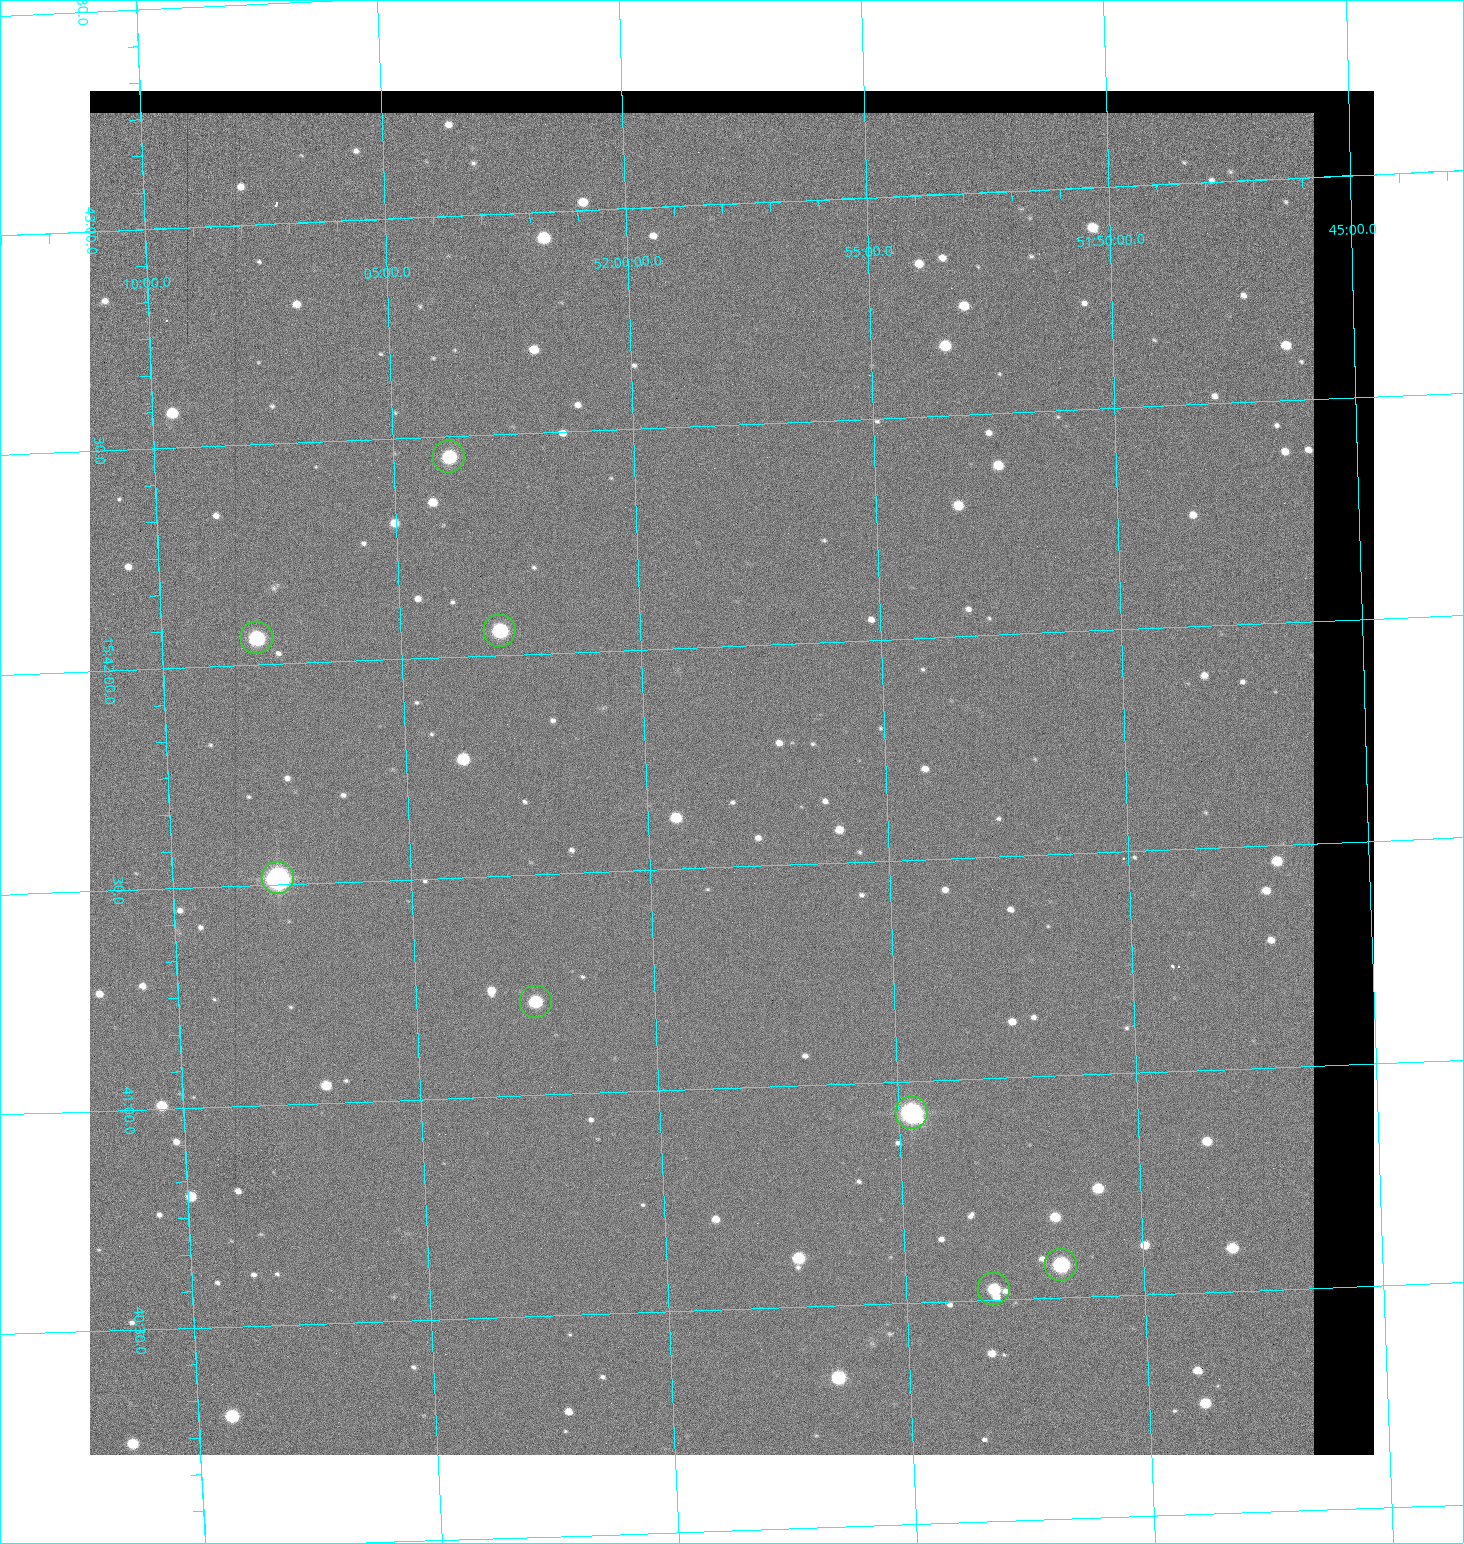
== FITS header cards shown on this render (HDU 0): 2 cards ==
NAXIS1  =                 1284 / length of data axis 1
NAXIS2  =                 1364 / length of data axis 2

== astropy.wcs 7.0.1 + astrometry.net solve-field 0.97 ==
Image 1284 x 1364 px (HDU 0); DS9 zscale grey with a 90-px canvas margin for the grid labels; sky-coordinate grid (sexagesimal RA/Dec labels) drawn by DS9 from the SOLVED WCS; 8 Tycho-2 reference stars matched to detected sources circled (green)
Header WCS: RA---TAN/DEC--TAN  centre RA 15:41:43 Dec +51:58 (235.43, +51.97 deg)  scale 1.26 arcsec/px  FOV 26.9' x 28.5'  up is +92 deg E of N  parity flipped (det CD > 0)
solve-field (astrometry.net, Tycho-2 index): VERIFIED the header's WCS against the Tycho-2 star catalogue (8 matches, 0 conflicts) and refined it, rather than solving blind
Solved WCS: RA---TAN-SIP/DEC--TAN-SIP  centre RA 15:41:43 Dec +51:58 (235.43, +51.97 deg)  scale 1.25 arcsec/px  FOV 26.8' x 28.5'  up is +92 deg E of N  parity flipped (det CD > 0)
The solver's refit moves the header's centre by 0.54 arcsec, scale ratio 0.9974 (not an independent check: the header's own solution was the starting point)
Tycho-2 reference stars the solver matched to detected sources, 8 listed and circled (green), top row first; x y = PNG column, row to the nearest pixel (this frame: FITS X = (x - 90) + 1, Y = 1364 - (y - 91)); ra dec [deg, ICRS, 3 dp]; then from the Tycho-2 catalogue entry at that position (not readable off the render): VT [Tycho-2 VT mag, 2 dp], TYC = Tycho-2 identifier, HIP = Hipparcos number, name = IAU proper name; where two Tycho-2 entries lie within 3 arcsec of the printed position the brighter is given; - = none
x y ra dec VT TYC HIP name
449 457 235.614 +52.064 11.61 3489-1132-1 - -
500 631 235.514 +52.049 11.19 3489-1407-1 - -
257 638 235.515 +52.133 11.12 3489-1380-1 - -
278 878 235.378 +52.130 9.31 3489-1322-1 76850 -
536 1002 235.303 +52.042 11.52 3489-958-1 - -
912 1113 235.232 +51.912 9.59 3489-824-1 - -
1061 1265 235.143 +51.862 10.97 3489-1016-1 - -
994 1289 235.131 +51.886 12.29 3489-908-1 - -